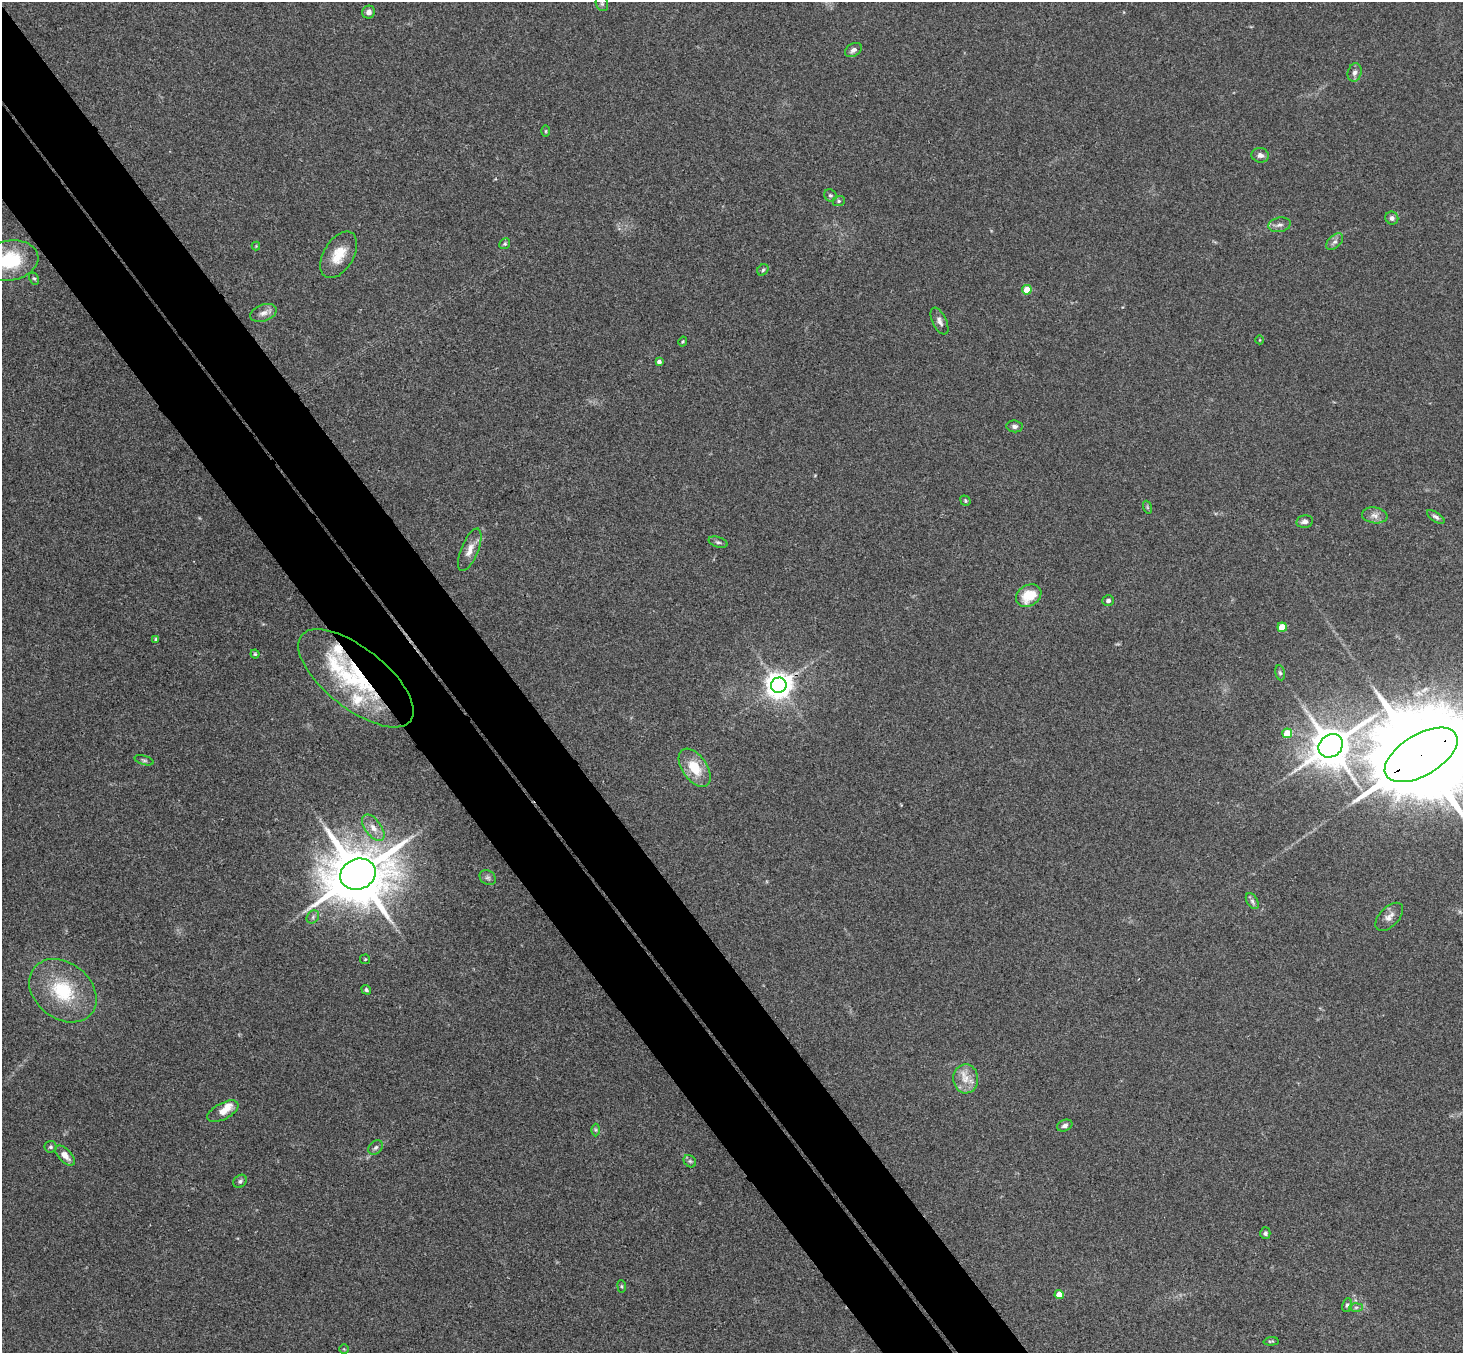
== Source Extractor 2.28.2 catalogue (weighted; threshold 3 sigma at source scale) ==
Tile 11 of 4 x 4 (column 3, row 3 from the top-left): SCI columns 2975-4435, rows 1682-3032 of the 5945 x 5927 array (HDU 1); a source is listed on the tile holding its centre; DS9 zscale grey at full resolution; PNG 1465 x 1355 px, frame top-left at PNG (2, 2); each listed source drawn as its Kron ellipse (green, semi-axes under 4 px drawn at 4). Shown black and unused: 9% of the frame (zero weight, under 3 of 4 exposures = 6% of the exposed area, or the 3 px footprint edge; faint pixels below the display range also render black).
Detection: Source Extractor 2.28.2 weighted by HDU 2 'WHT'; one run over the whole footprint, this tile lists its part. Background 0.199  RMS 0.0081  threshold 0.0365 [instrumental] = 3 sigma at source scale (4.5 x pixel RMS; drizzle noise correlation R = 1.50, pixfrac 1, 0.05/0.05 arcsec/px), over >= 5 px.
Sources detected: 73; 4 inside a brighter listed object's ellipse — not listed separately; the other 69 listed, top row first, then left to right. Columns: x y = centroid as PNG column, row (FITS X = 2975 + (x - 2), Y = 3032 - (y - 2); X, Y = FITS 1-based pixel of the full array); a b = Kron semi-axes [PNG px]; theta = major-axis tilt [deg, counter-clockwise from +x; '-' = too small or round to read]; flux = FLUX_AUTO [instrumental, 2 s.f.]
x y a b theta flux
602 3 8 6 -70 2.3
369 12 6 6 - 3
853 50 9 6 33 3.1
1355 73 9 7 74 3.2
546 131 6 4 90 0.81
1260 155 9 7 -9 3.2
830 195 6 5 - 1.5
839 201 6 5 - 1.4
1392 218 6 6 - 2.8
1280 225 11 7 11 3.5
1335 242 10 6 43 2.9
505 244 6 5 - 1.4
256 246 4 4 - 0.68
339 255 25 15 59 17
10 260 28 20 10 46
763 270 6 5 - 1.5
34 278 6 4 -60 1.3
1027 290 5 4 - 17
263 313 14 8 19 5
939 321 14 7 -64 4
1260 340 4 3 - 0.63
683 341 5 3 - 0.81
659 362 4 4 - 2.6
1014 426 8 6 -7 2.6
965 501 5 4 - 1.1
1147 507 7 4 -71 1.1
1375 515 13 8 -8 4.6
1436 517 10 4 -33 2.3
1305 521 8 6 10 3
718 542 10 5 -17 1.9
470 550 22 8 68 8.1
1029 596 13 10 32 21
1108 600 6 5 - 2.1
1282 627 4 4 - 19
156 639 4 3 - 1
255 654 4 4 - 0.96
1280 673 7 5 -78 1.7
356 678 69 30 -38 100
779 685 8 7 - 940
1287 733 5 4 - 19
1331 746 13 11 38 2700
1421 755 40 20 31 26000
144 760 10 4 -17 1.6
695 768 22 12 -55 22
373 828 15 8 -53 7.2
358 874 18 15 22 6400
488 878 9 7 -34 2.1
1252 901 9 5 -60 2.4
313 917 7 5 48 1.8
1389 917 17 9 46 5.9
365 959 5 5 - 0.91
366 990 5 4 - 1.4
63 991 37 28 -39 49
966 1079 14 12 -88 10
223 1111 17 8 28 8.5
1065 1125 8 5 20 2.9
596 1130 6 4 -89 1.3
51 1147 6 6 - 1.7
376 1147 8 6 44 2.4
65 1155 12 6 -46 6.3
690 1161 7 5 -44 1.8
240 1181 7 6 - 2
1265 1233 6 5 - 1.6
622 1286 6 3 -82 0.95
1059 1294 4 4 - 13
1347 1305 7 5 79 1.6
1356 1307 7 4 2 1.5
1271 1341 7 3 5 1
344 1349 5 4 - 0.94
Overlapping masked pixels (flux is a lower limit): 2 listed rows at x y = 356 678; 1421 755
Isophote crosses this tile's border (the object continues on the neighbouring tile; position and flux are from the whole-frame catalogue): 2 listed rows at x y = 10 260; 1421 755